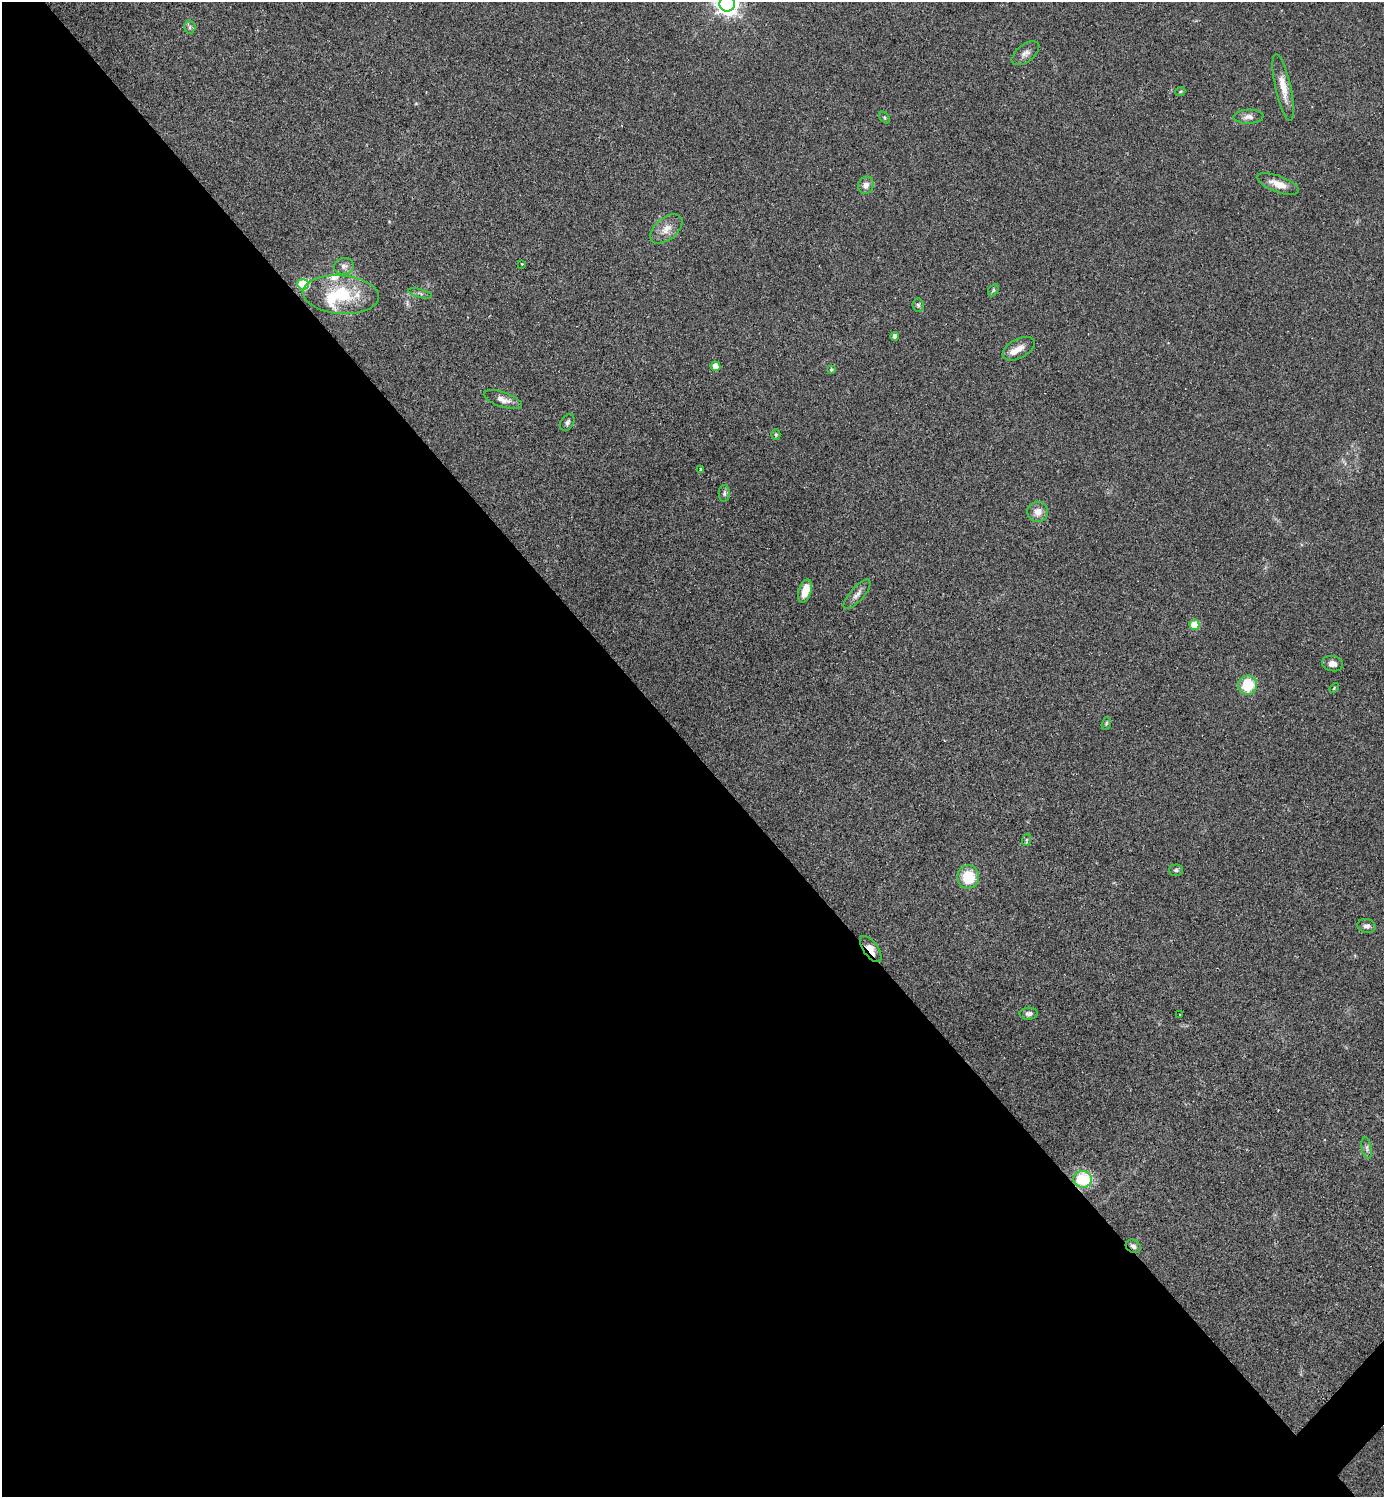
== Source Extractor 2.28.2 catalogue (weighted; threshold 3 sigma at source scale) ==
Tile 9 of 4 x 4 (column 1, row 3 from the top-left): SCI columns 297-1678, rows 1495-2989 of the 5977 x 5978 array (HDU 1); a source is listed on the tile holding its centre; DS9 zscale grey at full resolution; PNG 1386 x 1499 px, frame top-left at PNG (2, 2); each listed source drawn as its Kron ellipse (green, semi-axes under 4 px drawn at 4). Shown black and unused: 50% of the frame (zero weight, under 2 of 3 exposures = <1% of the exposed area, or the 3 px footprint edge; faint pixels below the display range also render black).
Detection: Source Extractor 2.28.2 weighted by HDU 2 'WHT'; one run over the whole footprint, this tile lists its part. Background 0.0334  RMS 0.0063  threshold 0.0283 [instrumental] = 3 sigma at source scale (4.5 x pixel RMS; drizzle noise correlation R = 1.50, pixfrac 1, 0.05/0.05 arcsec/px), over >= 5 px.
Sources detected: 48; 1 inside a brighter object's white glare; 1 cosmic-ray / hot-pixel residue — neither listed nor drawn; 2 inside a brighter listed object's ellipse — not listed separately; the other 44 listed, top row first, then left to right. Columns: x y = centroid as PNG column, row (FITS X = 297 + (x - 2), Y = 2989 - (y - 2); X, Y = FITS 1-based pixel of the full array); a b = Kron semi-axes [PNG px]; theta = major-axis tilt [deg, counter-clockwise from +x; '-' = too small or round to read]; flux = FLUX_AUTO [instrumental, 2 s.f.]
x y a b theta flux
727 4 7 7 - 490
190 27 6 6 - 1.3
1025 53 16 8 37 3.7
1283 87 34 7 -77 9.8
1180 92 5 3 - 0.57
1248 117 15 7 2 3.5
884 118 7 4 -46 0.81
1278 184 22 8 -20 8
866 185 9 8 - 3.5
666 229 19 11 39 7
521 264 3 2 - 1.1
344 266 10 8 12 3
303 284 5 5 - 40
993 290 6 4 61 1
420 293 12 3 -15 1.3
341 295 38 19 -5 34
918 305 6 5 - 1.3
895 336 4 4 - 3
1019 349 17 9 28 5.7
715 366 5 5 - 6.9
831 370 4 3 - 0.9
503 400 20 7 -18 4.8
567 422 9 6 57 1.7
776 434 5 4 - 1.1
700 469 3 3 - 14
724 493 8 5 -89 1.6
1038 512 10 10 - 5.8
805 591 12 6 71 9.8
857 594 19 7 49 3.6
1194 625 5 5 - 18
1332 664 11 7 -11 3.9
1248 685 10 9 - 20
1334 688 6 3 46 0.6
1106 723 6 4 71 0.81
1026 840 6 4 71 0.98
1176 870 7 5 0 1.1
968 877 11 11 - 17
1367 926 9 7 -10 2.5
871 949 15 7 -54 6.7
1029 1014 9 6 2 2.4
1180 1014 3 3 - 1.1
1367 1148 11 5 -79 1.9
1083 1179 9 8 - 33
1133 1246 8 6 -30 2.3
Overlapping masked pixels (flux is a lower limit): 3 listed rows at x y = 871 949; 1083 1179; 1133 1246
Isophote crosses this tile's border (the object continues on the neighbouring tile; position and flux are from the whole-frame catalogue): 1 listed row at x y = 727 4